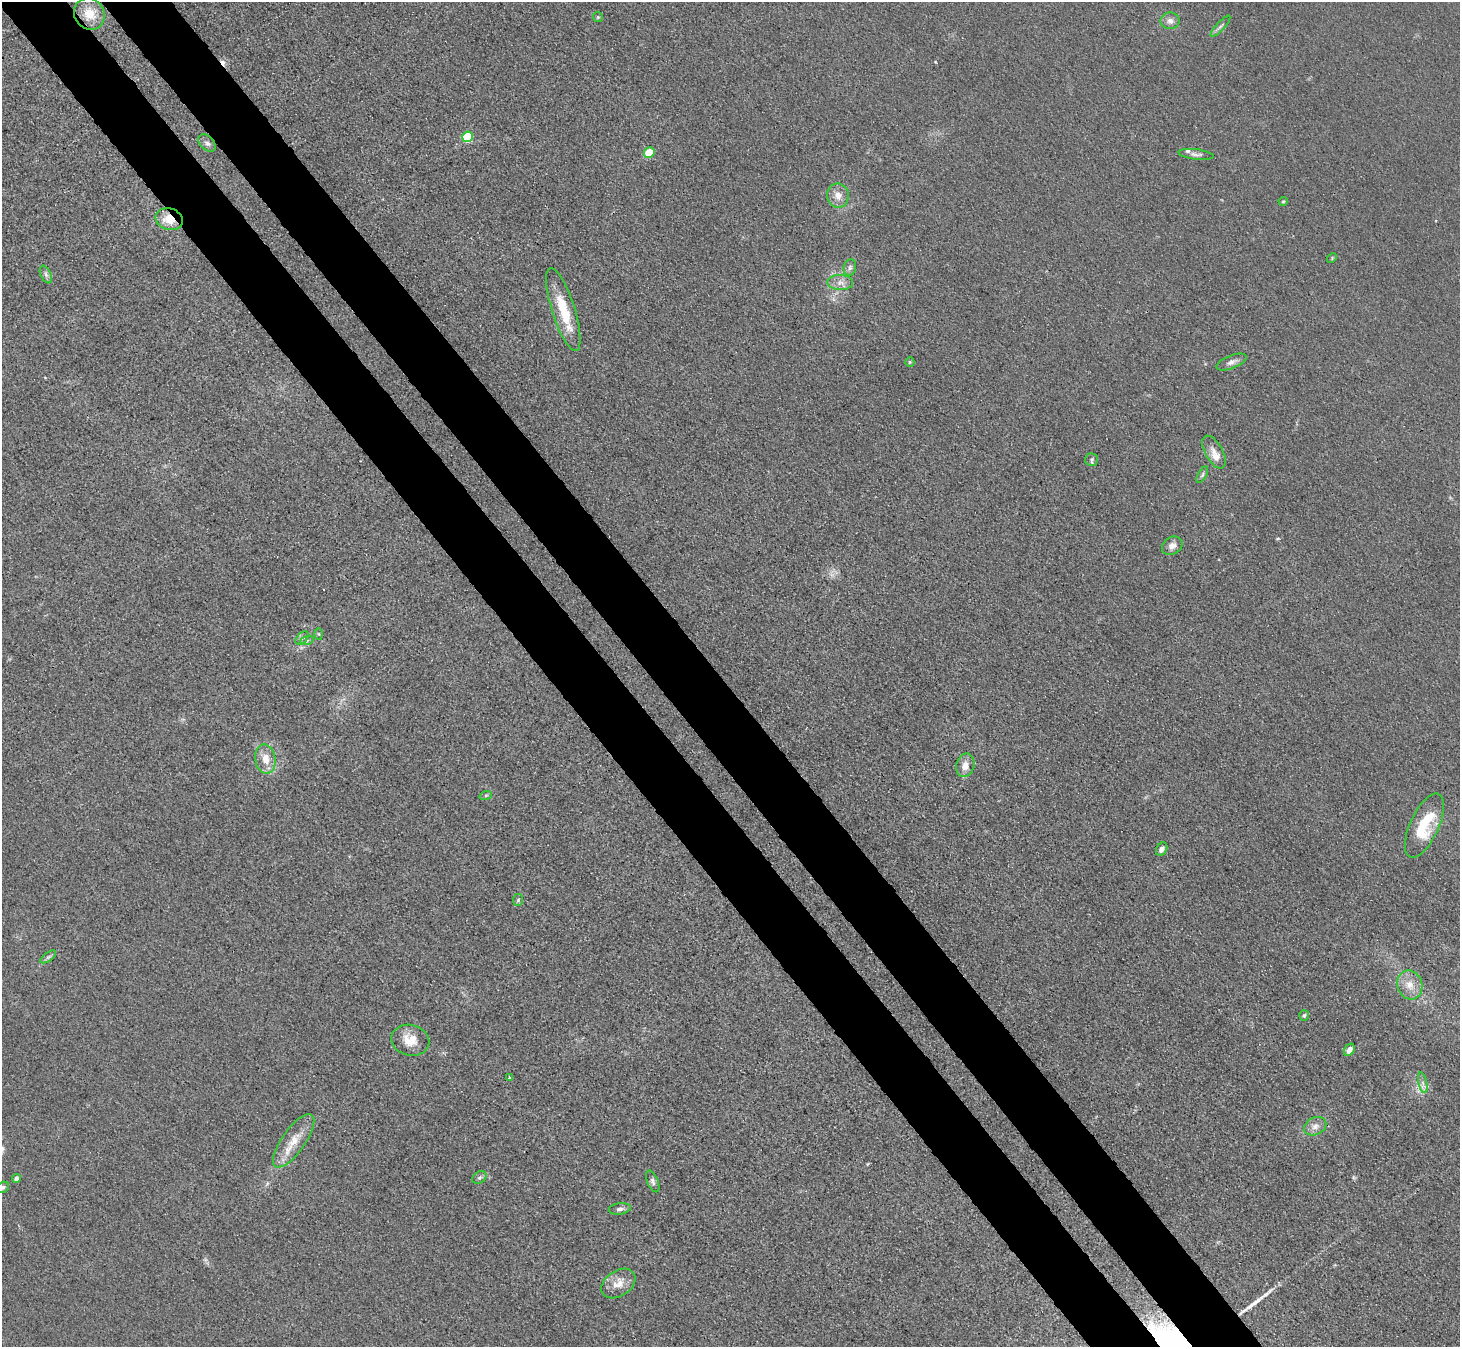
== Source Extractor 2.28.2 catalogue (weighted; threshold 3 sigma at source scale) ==
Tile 11 of 4 x 4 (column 3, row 3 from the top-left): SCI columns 3016-4473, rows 1609-2953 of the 6166 x 6131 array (HDU 1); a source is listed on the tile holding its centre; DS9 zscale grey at full resolution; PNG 1462 x 1349 px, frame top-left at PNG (2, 2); each listed source drawn as its Kron ellipse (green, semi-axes under 4 px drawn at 4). Shown black and unused: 10% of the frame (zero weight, under 3 of 4 exposures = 9% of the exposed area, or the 3 px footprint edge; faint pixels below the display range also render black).
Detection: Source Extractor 2.28.2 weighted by HDU 2 'WHT'; one run over the whole footprint, this tile lists its part. Background 0.0318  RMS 0.0067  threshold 0.0304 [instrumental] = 3 sigma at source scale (4.5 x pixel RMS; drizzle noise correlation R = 1.50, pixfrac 1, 0.05/0.05 arcsec/px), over >= 5 px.
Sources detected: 53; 1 too faint to see at this stretch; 2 cosmic-ray / hot-pixel residue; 1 long thin detection or spike segment (spike, bleed or trail) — neither listed nor drawn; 3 inside a brighter listed object's ellipse — not listed separately; the other 46 listed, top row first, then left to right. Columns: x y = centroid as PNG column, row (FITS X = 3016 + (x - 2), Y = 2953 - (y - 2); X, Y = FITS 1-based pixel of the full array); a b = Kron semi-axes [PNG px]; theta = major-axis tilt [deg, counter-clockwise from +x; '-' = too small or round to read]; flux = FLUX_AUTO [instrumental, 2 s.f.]
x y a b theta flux
89 14 16 15 - 15
598 17 5 4 - 0.94
1170 21 9 8 - 3.7
1220 26 14 3 48 1.8
468 137 5 5 - 52
207 143 10 6 -44 2.6
649 153 5 5 - 19
1196 154 18 5 -8 2.8
838 196 12 11 - 6.7
1283 201 5 4 - 0.8
169 219 14 10 -17 13
1332 258 5 4 - 0.75
850 267 8 6 75 2
46 275 9 5 -64 2
840 282 13 7 -1 4.8
563 309 43 11 -72 25
910 362 5 4 - 0.92
1231 362 16 6 21 3.8
1214 452 18 9 -61 6
1092 459 6 6 - 1.5
1202 475 9 4 61 1.4
1172 546 11 8 31 3.6
319 634 6 4 -88 0.82
302 638 8 5 43 1.8
307 640 7 4 20 1.4
265 759 15 10 -78 9.5
965 765 12 9 75 6.2
486 795 6 4 19 0.85
1424 825 34 14 65 31
1162 849 7 5 60 2.9
518 900 6 5 - 1.2
48 957 9 4 35 1.5
1410 985 15 12 -71 9.3
1304 1015 5 5 - 1.5
410 1040 19 15 -13 12
1349 1050 7 5 56 4
510 1078 3 3 - 8.3
1423 1083 10 4 -77 2.4
1315 1126 11 8 26 4.8
294 1141 31 11 55 14
479 1177 8 5 34 1.6
16 1178 4 4 - 3.3
653 1181 11 5 -67 2.3
3 1187 7 5 32 1.4
620 1209 11 5 7 2.5
618 1283 18 12 34 9.2
Overlapping masked pixels (flux is a lower limit): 1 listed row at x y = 169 219
Isophote crosses this tile's border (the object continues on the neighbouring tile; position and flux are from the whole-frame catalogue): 1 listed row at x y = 3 1187